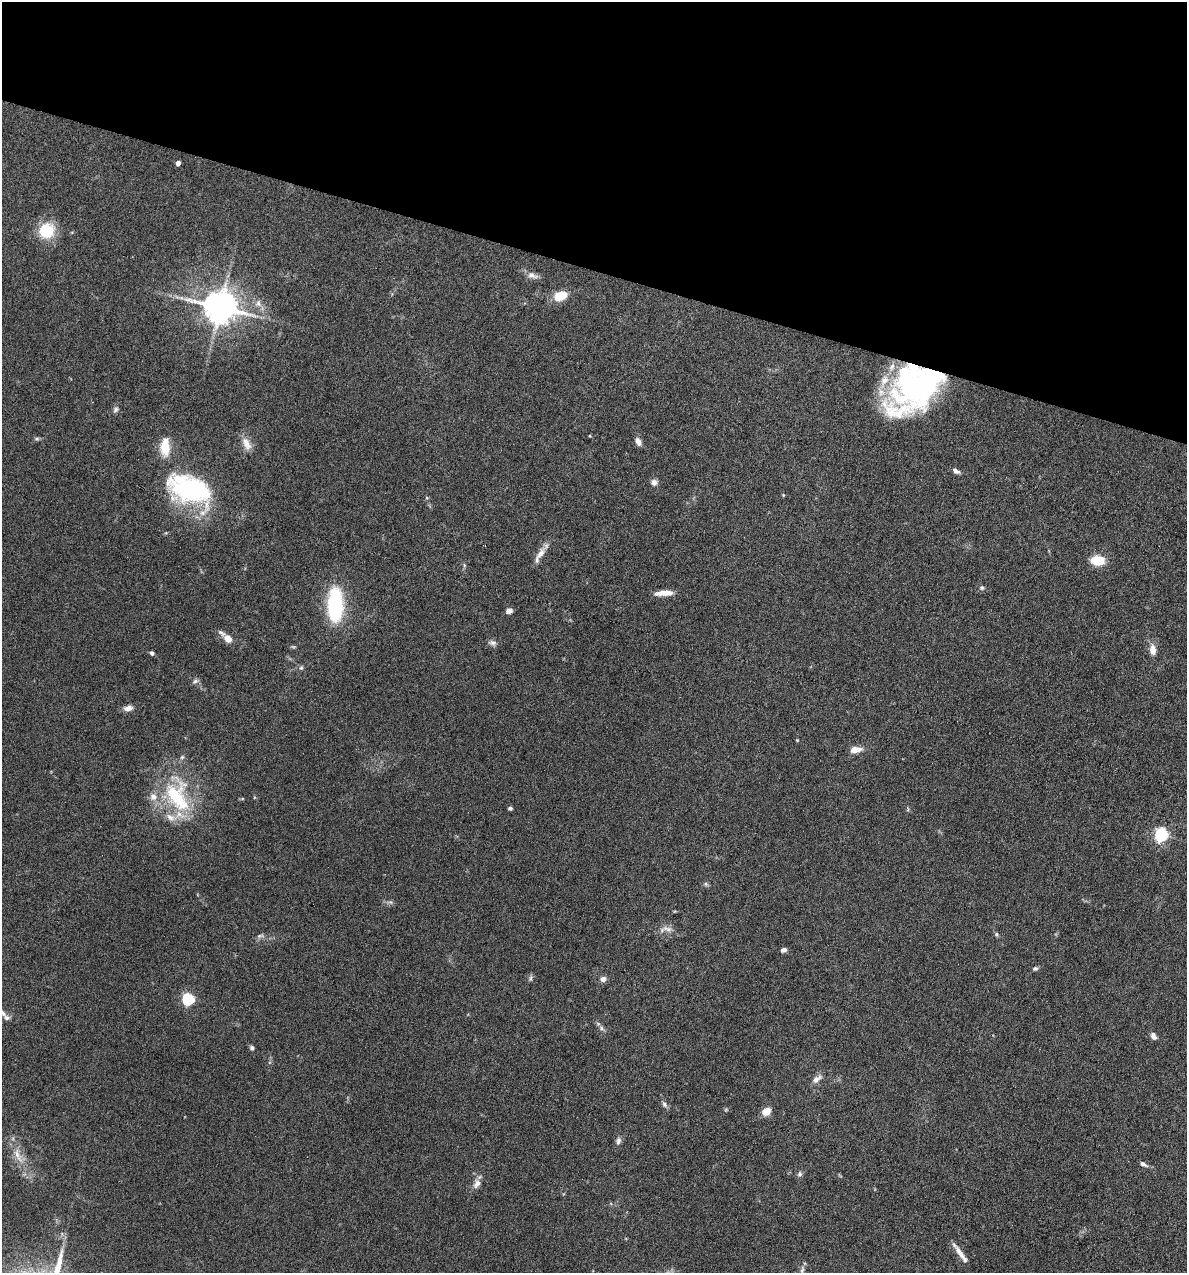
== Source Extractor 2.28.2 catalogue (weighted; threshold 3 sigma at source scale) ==
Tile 2 of 4 x 4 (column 2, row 1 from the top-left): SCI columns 1307-2491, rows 3815-5085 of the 5105 x 5085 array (HDU 1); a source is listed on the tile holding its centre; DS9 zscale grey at full resolution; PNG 1189 x 1275 px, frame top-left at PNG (2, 2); no overlay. Shown black and unused: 21% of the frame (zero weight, under 4 of 8 exposures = <1% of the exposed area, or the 3 px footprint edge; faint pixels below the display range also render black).
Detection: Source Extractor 2.28.2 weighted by HDU 2 'WHT'; one run over the whole footprint, this tile lists its part. Background 0.207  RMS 0.0064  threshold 0.0261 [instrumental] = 3 sigma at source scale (4.09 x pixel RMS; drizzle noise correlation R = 1.36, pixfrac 0.8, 0.05/0.05 arcsec/px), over >= 5 px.
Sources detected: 70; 1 too faint to see at this stretch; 1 inside a brighter object's white glare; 1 cosmic-ray / hot-pixel residue — not listed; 8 inside a brighter listed object's ellipse — not listed separately; the other 59 listed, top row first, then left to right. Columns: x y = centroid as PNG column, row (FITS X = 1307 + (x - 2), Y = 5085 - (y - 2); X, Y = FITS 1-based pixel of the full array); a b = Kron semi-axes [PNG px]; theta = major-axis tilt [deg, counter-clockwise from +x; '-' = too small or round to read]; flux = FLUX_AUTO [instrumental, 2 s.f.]
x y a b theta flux
178 163 4 4 - 3.1
46 231 14 13 - 25
532 275 15 8 -18 3.6
560 296 12 7 23 16
258 303 11 9 78 4
220 307 10 9 - 1400
912 386 49 36 16 140
116 409 9 6 58 1.6
37 439 7 5 6 1.1
638 442 10 6 -60 3.1
246 444 19 10 -64 5.7
165 447 22 10 90 13
956 471 9 5 -29 2.2
654 482 8 8 - 2.5
193 490 52 31 -18 80
783 495 4 4 - 0.57
540 554 21 8 54 5.5
1097 560 14 9 -2 15
464 565 6 4 -73 0.81
982 588 7 6 - 1.3
664 593 22 6 4 6.3
335 605 35 15 89 54
509 611 6 5 - 3
228 639 9 7 -45 5.2
492 643 11 7 -12 2.2
1153 650 13 8 -87 5
152 653 5 4 - 1.6
301 667 6 5 - 1.1
195 681 9 6 30 1.5
128 708 10 6 9 3.6
797 740 4 3 - 0.5
855 750 10 6 6 7.7
177 796 54 31 -70 53
510 808 4 4 - 1.4
1161 835 6 6 - 120
706 884 7 5 -25 1.2
390 902 6 5 - 1.2
667 929 18 7 -14 4
996 934 6 5 - 1.1
783 950 7 5 12 1.9
1035 968 7 6 - 1.2
530 978 9 5 80 1.2
603 979 7 6 - 3.1
188 999 5 5 - 77
6 1018 9 7 -19 2.1
601 1028 9 6 -52 1.8
1153 1036 9 6 -65 2.5
252 1048 5 5 - 1.4
817 1079 15 7 37 3.7
664 1104 10 6 -56 1.8
726 1109 6 4 1 0.75
766 1111 8 7 - 7.9
618 1141 10 6 79 2.1
18 1155 27 9 -66 9.7
1143 1164 11 5 -29 2
800 1174 8 6 53 1.6
477 1183 13 8 54 4
960 1253 21 7 -55 5.4
802 1270 12 5 80 2
Overlapping masked pixels (flux is a lower limit): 1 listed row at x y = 912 386
Isophote crosses this tile's border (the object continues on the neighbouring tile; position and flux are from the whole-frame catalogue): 1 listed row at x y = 802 1270